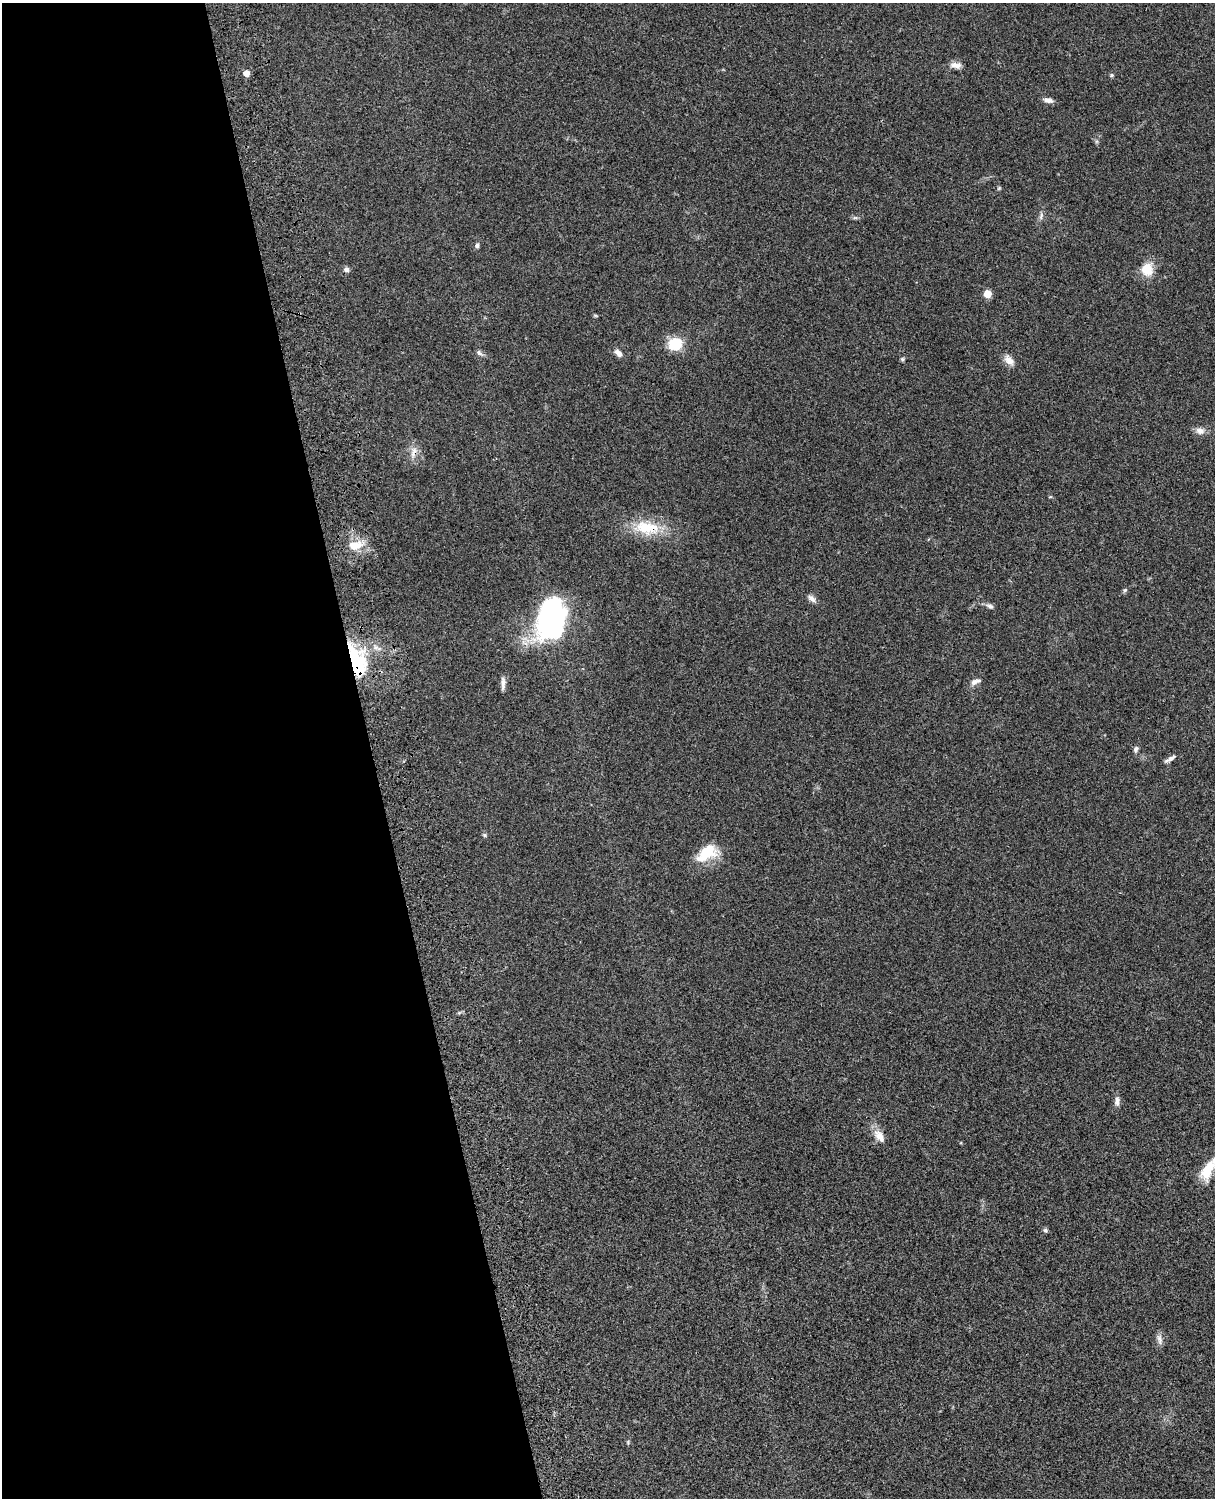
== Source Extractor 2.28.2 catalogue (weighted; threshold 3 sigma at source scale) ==
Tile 5 of 4 x 3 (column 1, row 2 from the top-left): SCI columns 121-1333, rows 1773-3268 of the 5089 x 4926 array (HDU 1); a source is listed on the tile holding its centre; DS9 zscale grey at full resolution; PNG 1217 x 1500 px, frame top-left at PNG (2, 3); no overlay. Shown black and unused: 31% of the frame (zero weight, under 3 of 4 exposures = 6% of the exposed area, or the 3 px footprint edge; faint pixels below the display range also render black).
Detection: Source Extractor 2.28.2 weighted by HDU 2 'WHT'; one run over the whole footprint, this tile lists its part. Background 0.076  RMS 0.0058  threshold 0.0261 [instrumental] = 3 sigma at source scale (4.5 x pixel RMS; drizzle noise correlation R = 1.50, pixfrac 1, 0.05/0.05 arcsec/px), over >= 5 px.
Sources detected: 40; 2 inside a brighter object's white glare — not listed; the other 38 listed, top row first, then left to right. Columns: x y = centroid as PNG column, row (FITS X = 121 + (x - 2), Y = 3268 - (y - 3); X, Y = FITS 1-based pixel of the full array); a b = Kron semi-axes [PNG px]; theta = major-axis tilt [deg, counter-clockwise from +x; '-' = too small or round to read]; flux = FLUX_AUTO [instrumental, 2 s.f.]
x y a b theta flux
956 65 14 7 -6 3.7
246 73 4 4 - 6.3
1112 75 5 5 - 0.79
1048 100 12 6 -12 2.7
999 188 5 4 - 0.67
1041 216 10 4 78 1.6
855 218 7 4 -18 0.94
477 245 6 5 - 1.4
1147 269 13 11 -81 12
346 270 6 6 - 1.9
987 294 5 5 - 15
595 315 6 4 -19 0.62
675 344 14 12 17 16
479 353 9 5 -52 1.5
618 353 11 6 -52 2.9
902 359 6 5 - 0.83
1009 360 16 9 -47 4.2
1200 431 13 9 -16 3.3
413 452 17 7 73 3.9
645 528 32 20 -15 20
355 545 19 11 9 9.5
1125 590 6 5 - 0.89
812 598 12 7 -45 2.4
990 606 10 6 -25 1.7
551 622 46 25 82 110
357 661 41 20 -71 36
974 682 11 7 28 2.9
503 683 17 5 89 2.6
1136 749 7 5 74 1.5
1170 759 15 5 30 2.3
484 835 6 5 - 0.86
707 853 28 16 25 16
1117 1101 14 6 89 2.5
879 1136 19 10 -52 5.9
1208 1170 27 10 57 15
1045 1230 6 6 - 1.1
1159 1339 15 6 -78 2.5
628 1442 7 3 -85 0.6
Overlapping masked pixels (flux is a lower limit): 3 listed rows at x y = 413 452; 645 528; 357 661
Isophote crosses this tile's border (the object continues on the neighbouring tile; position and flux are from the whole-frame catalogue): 1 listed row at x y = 1208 1170